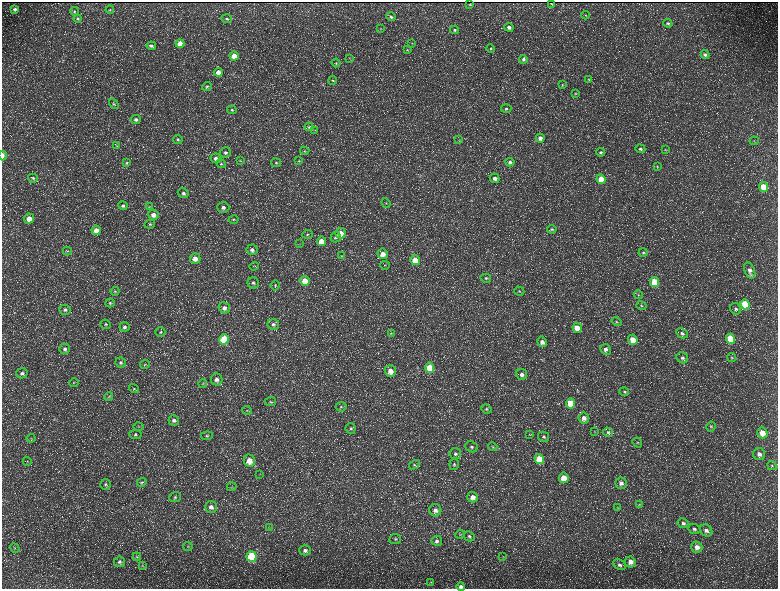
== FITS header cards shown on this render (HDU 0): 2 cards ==
NAXIS1  =                 1552 / length of data axis 1
NAXIS2  =                 1173 / length of data axis 2

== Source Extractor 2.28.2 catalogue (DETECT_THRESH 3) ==
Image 1552 x 1173 px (HDU 0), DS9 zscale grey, zoomed out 1/2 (1 PNG px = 2 x 2 image px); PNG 780 x 591 px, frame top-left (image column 1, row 1173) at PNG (2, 2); each listed source drawn as its Kron ellipse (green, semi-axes under 4 px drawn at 4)
Background 214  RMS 9.7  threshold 29.1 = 3 sigma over >= 5 px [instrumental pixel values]
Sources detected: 227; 39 cannot appear on this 1/2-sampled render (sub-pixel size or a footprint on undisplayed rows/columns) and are neither listed nor drawn; the other 188 listed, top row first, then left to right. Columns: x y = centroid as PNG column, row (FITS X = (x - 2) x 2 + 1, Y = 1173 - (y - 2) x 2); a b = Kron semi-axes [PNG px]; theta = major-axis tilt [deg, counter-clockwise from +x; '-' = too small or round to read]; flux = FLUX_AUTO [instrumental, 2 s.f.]
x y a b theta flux
551 3 2 1 - 1000
470 5 2 2 - 1300
15 9 4 3 - 4400
110 10 4 3 - 1600
74 11 4 4 - 2500
585 15 4 2 - 1200
391 17 4 4 - 3400
78 18 4 4 - 2600
227 19 5 3 - 3200
668 23 5 3 - 3600
509 27 5 4 - 6400
380 28 4 2 - 1100
454 30 4 4 - 3200
412 43 3 3 - 1200
180 44 4 4 - 23000
151 46 4 4 - 4900
491 48 4 3 - 2100
407 50 4 2 - 1300
705 55 4 4 - 4500
234 56 4 4 - 23000
349 58 3 2 - 920
523 59 4 4 - 4400
336 63 4 4 - 2200
218 72 4 4 - 15000
589 79 4 3 - 1400
333 80 4 3 - 2100
562 85 3 3 - 1400
207 86 5 3 - 2400
575 93 4 3 - 1500
114 104 6 4 -58 2700
506 108 5 4 - 3200
232 110 5 4 - 3000
136 119 5 4 - 6500
309 127 4 4 - 2500
315 130 3 2 - 930
540 138 4 4 - 11000
178 139 5 5 - 3500
459 139 3 3 - 1300
754 141 4 2 - 1300
117 145 3 3 - 1300
640 149 5 4 - 4200
665 150 3 2 - 1100
305 151 5 4 - 2400
225 152 5 5 - 5300
601 152 4 4 - 3600
3 155 5 2 - 9300
216 158 5 5 - 6200
240 161 4 3 - 1800
299 161 4 3 - 1800
510 162 4 4 - 5600
127 163 4 4 - 2700
276 163 5 3 - 2500
221 164 5 4 - 3200
657 166 4 4 - 1700
33 178 5 4 - 3100
495 178 5 4 - 8700
601 179 5 4 - 32000
763 187 5 4 - 38000
183 193 5 4 - 5600
386 203 5 3 - 1700
123 206 5 4 - 4400
149 207 4 3 - 1900
223 207 6 5 - 7500
153 215 5 5 - 13000
29 219 5 5 - 22000
234 219 5 3 - 2100
150 224 5 4 - 2900
552 229 5 4 - 3100
96 230 4 4 - 18000
341 233 5 5 - 20000
307 234 5 4 - 3500
336 237 5 5 - 5300
321 241 5 4 - 32000
300 244 3 2 - 1200
252 250 5 5 - 7400
67 251 4 3 - 1700
643 252 5 4 - 2500
383 254 5 5 - 17000
341 256 3 3 - 1800
195 259 5 5 - 16000
415 260 5 5 - 30000
385 265 4 4 - 2100
254 266 4 3 - 1900
750 270 8 5 -70 11000
486 278 5 4 - 3500
305 281 5 5 - 42000
655 282 5 4 - 66000
253 283 6 5 - 5400
275 285 5 4 - 3000
115 291 4 4 - 2600
519 291 5 4 - 2700
638 295 4 4 - 2400
110 303 4 4 - 2800
745 304 5 4 - 90000
641 306 5 4 - 2400
224 308 6 5 - 8600
736 309 6 5 - 4800
65 310 6 5 - 5400
617 322 5 4 - 2700
106 324 5 4 - 3100
273 324 6 5 - 5800
124 327 5 4 - 5400
577 328 5 4 - 23000
160 332 5 4 - 3600
391 333 4 2 - 1500
682 333 6 4 -27 4200
224 339 5 4 - 94000
730 339 5 4 - 76000
633 340 5 4 - 32000
542 342 5 5 - 10000
65 349 5 5 - 6300
606 349 5 5 - 7200
732 357 5 4 - 2400
682 358 6 5 - 5900
121 362 5 5 - 4300
145 364 5 3 - 2100
430 368 5 4 - 64000
390 371 6 5 - 17000
22 373 6 5 - 5700
522 374 6 5 - 7900
217 379 6 5 - 10000
74 383 5 3 - 2000
203 384 4 3 - 2400
134 389 5 4 - 2700
624 392 5 4 - 2600
109 397 4 3 - 1900
270 402 5 4 - 3300
570 403 5 4 - 52000
341 407 5 4 - 3900
486 409 5 4 - 3300
247 410 5 4 - 2400
584 418 5 5 - 11000
174 420 5 5 - 6600
711 426 5 4 - 3200
138 427 5 3 - 1900
351 428 5 5 - 3900
594 431 3 2 - 1100
608 432 5 4 - 3600
762 433 6 5 - 23000
529 434 3 2 - 930
135 435 6 4 -3 3800
207 436 6 4 7 3300
543 437 5 5 - 4200
31 438 4 3 - 1700
637 443 5 3 - 2100
472 447 6 5 - 5200
493 447 5 3 - 1900
455 454 6 5 - 5400
759 454 6 6 - 9500
539 459 5 4 - 52000
27 461 4 3 - 1900
249 461 6 5 - 25000
454 464 5 4 - 3500
414 465 5 3 - 3200
772 466 5 4 - 2800
260 474 4 2 - 1500
564 478 5 5 - 32000
142 482 5 4 - 2600
621 483 6 5 - 7700
106 484 5 5 - 4100
232 487 5 3 - 1700
175 497 6 5 - 4000
473 497 5 5 - 13000
639 505 4 3 - 1700
211 507 6 5 - 8600
618 508 4 3 - 1600
435 510 6 6 - 11000
683 523 6 5 - 5100
269 528 4 2 - 1100
694 529 6 5 - 5300
706 530 6 5 - 8400
460 534 5 4 - 2200
469 536 6 5 - 3900
395 539 6 5 - 3200
437 541 5 5 - 5500
188 547 4 4 - 2400
697 547 5 5 - 11000
15 548 5 3 - 2300
305 550 5 5 - 7000
252 556 5 5 - 160000
137 557 4 3 - 1800
503 557 3 3 - 1300
119 562 5 5 - 5400
630 562 5 5 - 14000
142 565 4 2 - 1500
619 565 7 5 -26 5200
431 582 3 3 - 1700
461 586 4 3 - 6200
At the frame edge (FLAGS 8, measured only in part): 2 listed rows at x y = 3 155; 461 586
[39 sub-pixel or undisplayed-footprint detections neither listed nor drawn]